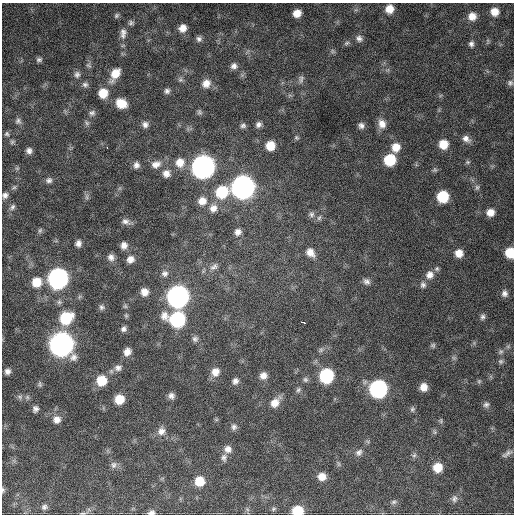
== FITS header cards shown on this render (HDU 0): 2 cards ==
NAXIS1  =                  512 / Axis length
NAXIS2  =                  512 / Axis length

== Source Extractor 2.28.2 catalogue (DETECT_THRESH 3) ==
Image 512 x 512 px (HDU 0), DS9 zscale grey, 1 PNG px = 1 image px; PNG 516 x 516 px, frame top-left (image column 1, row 512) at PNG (2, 3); no overlay
Background 879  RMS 25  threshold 74.5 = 3 sigma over >= 5 px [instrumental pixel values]
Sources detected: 143; all 143 listed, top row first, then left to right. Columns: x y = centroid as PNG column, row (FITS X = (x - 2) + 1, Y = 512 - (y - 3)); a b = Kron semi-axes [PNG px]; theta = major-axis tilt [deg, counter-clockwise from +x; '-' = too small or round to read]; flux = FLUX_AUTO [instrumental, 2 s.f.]
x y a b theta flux
389 9 7 7 - 1.9e+04
495 12 7 7 - 1.7e+04
297 13 7 6 - 1.6e+04
116 16 7 5 47 3.2e+03
472 16 8 8 - 1.5e+04
131 23 7 6 - 4.0e+03
183 28 8 7 - 1.3e+04
123 33 15 8 87 1.0e+04
359 38 8 8 - 6.5e+03
199 39 7 7 - 5.2e+03
347 43 8 5 27 3.4e+03
471 44 7 6 - 5.0e+03
39 60 8 6 12 4.2e+03
88 65 7 5 -34 3.5e+03
234 66 9 7 32 7.0e+03
77 74 9 8 - 5.9e+03
115 74 14 8 58 2.5e+04
301 79 11 6 81 5.3e+03
180 80 7 7 - 4.2e+03
206 83 11 10 - 1.5e+04
510 83 7 6 - 4.0e+03
85 84 8 7 - 4.9e+03
167 91 7 6 - 5.3e+03
103 93 9 8 - 2.9e+04
121 103 10 8 -28 2.9e+04
199 112 7 6 - 3.6e+03
92 113 8 7 - 5.1e+03
18 121 9 7 -68 5.2e+03
87 123 6 6 - 3.5e+03
145 124 8 8 - 7.1e+03
258 124 7 7 - 6.2e+03
382 124 12 9 -76 1.5e+04
243 125 8 7 - 4.7e+03
361 126 8 7 - 6.4e+03
7 134 6 6 - 3.2e+03
296 138 6 5 - 2.7e+03
466 139 11 8 -36 9.0e+03
12 142 6 5 - 2.7e+03
443 144 9 9 - 2.5e+04
270 146 8 8 - 2.8e+04
396 147 10 9 - 2.0e+04
107 148 3 2 - 2.9e+03
29 151 7 6 - 6.6e+03
390 160 9 8 - 6.9e+04
180 162 12 11 - 2.0e+04
468 162 6 5 - 2.8e+03
156 164 14 10 18 1.4e+04
136 165 8 8 - 7.5e+03
203 167 11 10 - 1.4e+06
435 170 6 5 - 3.0e+03
166 173 9 9 - 1.2e+04
49 180 8 7 - 5.5e+03
14 187 6 5 - 3.0e+03
243 187 10 10 - 1.4e+06
477 187 8 6 75 3.7e+03
222 192 11 10 - 7.4e+04
5 195 8 7 - 6.4e+03
87 197 7 4 -89 3.6e+03
443 197 9 8 - 6.7e+04
202 201 11 10 - 1.7e+04
12 207 9 6 56 5.3e+03
213 208 11 10 - 1.3e+04
490 212 8 7 - 1.4e+04
311 214 7 7 - 5.1e+03
319 218 7 6 - 3.8e+03
125 221 12 7 -12 7.4e+03
40 230 8 5 63 3.1e+03
238 232 8 7 - 8.4e+03
78 243 6 5 - 7.3e+03
124 245 8 7 - 9.5e+03
310 252 10 8 -51 1.4e+04
459 253 8 8 - 1.7e+04
510 253 8 7 - 3.6e+04
111 257 9 8 - 8.2e+03
130 259 9 8 - 1.0e+04
214 267 13 8 38 8.6e+03
437 269 6 6 - 3.5e+03
165 273 9 8 - 7.2e+03
429 275 11 10 - 1.3e+04
58 278 10 10 - 7.5e+05
366 281 9 7 -32 6.4e+03
37 282 9 9 - 2.8e+04
423 285 9 8 - 6.1e+03
144 292 8 7 - 1.4e+04
504 293 9 8 - 7.2e+03
178 297 10 10 - 1.1e+06
125 306 6 5 - 2.6e+03
102 307 7 7 - 4.4e+03
126 316 6 5 - 2.4e+03
483 317 8 7 - 4.7e+03
66 318 12 10 38 7.3e+04
177 319 13 10 -14 2.1e+05
303 322 4 3 - 9.6e+03
124 329 7 6 - 5.2e+03
195 339 7 7 - 5.0e+03
61 344 11 10 - 1.7e+06
433 345 7 6 - 3.3e+03
127 352 8 7 - 1.2e+04
501 352 7 6 - 4.2e+03
454 358 6 5 - 3.0e+03
501 361 8 7 - 3.7e+03
118 368 10 8 19 8.0e+03
7 371 6 6 - 6.7e+03
215 372 10 9 - 1.5e+04
263 375 8 8 - 1.1e+04
326 376 9 9 - 1.5e+05
305 379 7 6 - 3.9e+03
102 380 10 9 - 3.8e+04
235 381 7 7 - 6.6e+03
479 381 6 5 - 2.6e+03
40 384 8 5 -82 3.2e+03
424 387 7 7 - 1.5e+04
378 389 10 9 - 4.3e+05
298 390 8 6 57 3.5e+03
171 396 8 7 - 6.8e+03
20 397 6 6 - 4.1e+03
119 399 8 8 - 3.0e+04
275 403 12 9 50 1.7e+04
486 405 8 7 - 5.2e+03
35 409 6 6 - 5.8e+03
412 409 8 6 89 3.7e+03
57 419 9 9 - 1.1e+04
441 421 7 5 84 2.7e+03
234 427 8 8 - 5.6e+03
161 431 10 10 - 1.1e+04
435 432 7 4 -88 2.9e+03
228 449 9 9 - 1.0e+04
359 452 10 8 40 6.3e+03
507 454 15 6 33 6.8e+03
414 455 7 5 44 3.6e+03
224 458 10 7 85 6.4e+03
114 465 10 8 90 6.6e+03
438 467 8 8 - 2.8e+04
322 476 8 7 - 1.6e+04
199 481 9 9 - 3.1e+04
3 490 7 5 -77 2.8e+03
454 498 10 7 78 5.8e+03
394 502 8 5 27 3.3e+03
44 507 8 7 - 5.0e+03
274 509 7 5 22 3.1e+03
297 511 8 7 - 5.5e+04
83 513 9 3 4 2.8e+03
151 513 9 5 8 6.2e+03
At the frame edge (FLAGS 8, measured only in part): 6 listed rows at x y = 5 195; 510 253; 3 490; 297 511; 83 513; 151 513